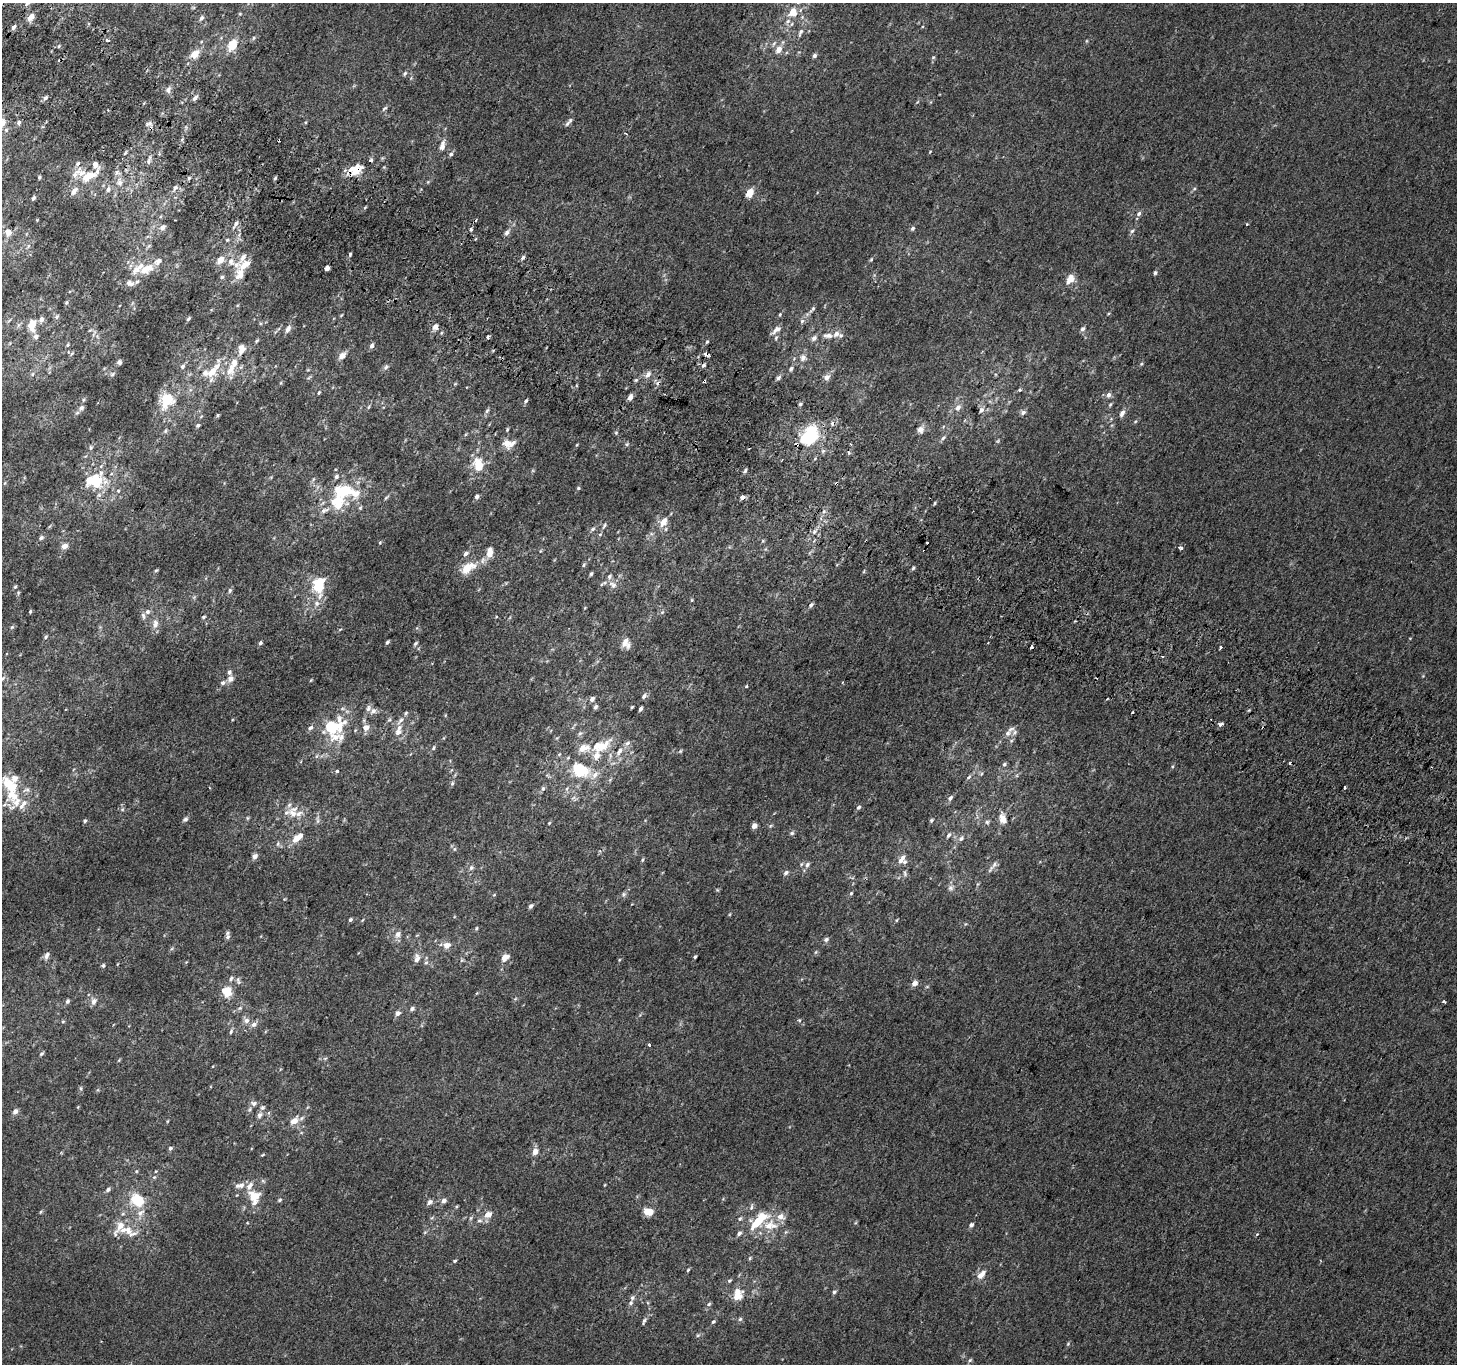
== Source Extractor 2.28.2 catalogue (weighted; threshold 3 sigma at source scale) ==
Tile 11 of 4 x 4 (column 3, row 3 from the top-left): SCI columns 2938-4392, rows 1662-3023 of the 5868 x 5981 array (HDU 1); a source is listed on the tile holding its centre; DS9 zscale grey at full resolution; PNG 1459 x 1366 px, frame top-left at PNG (2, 3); no overlay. Shown black and unused: <1% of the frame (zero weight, under 2 of 3 exposures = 2% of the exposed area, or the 3 px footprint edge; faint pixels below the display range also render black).
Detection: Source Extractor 2.28.2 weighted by HDU 2 'WHT'; one run over the whole footprint, this tile lists its part. Background 0.00199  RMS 0.0054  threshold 0.0244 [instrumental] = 3 sigma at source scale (4.5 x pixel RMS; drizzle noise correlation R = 1.50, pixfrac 1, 0.0396/0.0396 arcsec/px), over >= 5 px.
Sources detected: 419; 4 inside a brighter object's white glare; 14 cosmic-ray / hot-pixel residue — not listed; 55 inside a brighter listed object's ellipse — not listed separately; the other 346 listed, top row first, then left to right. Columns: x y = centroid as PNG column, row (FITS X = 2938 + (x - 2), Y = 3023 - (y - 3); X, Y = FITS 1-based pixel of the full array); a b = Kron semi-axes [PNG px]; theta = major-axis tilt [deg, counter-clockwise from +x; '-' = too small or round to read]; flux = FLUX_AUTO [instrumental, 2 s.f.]
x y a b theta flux
27 3 7 5 6 1.3
793 12 12 11 - 6.9
240 14 5 4 - 0.53
30 17 8 5 48 4.4
201 18 7 5 62 1.5
14 27 6 4 47 1.4
800 32 14 6 68 2.3
254 38 6 5 - 0.93
107 40 3 3 - 3.8
232 45 13 9 59 9.5
59 46 5 4 - 0.61
778 49 11 8 60 4.4
194 54 8 6 41 7.4
814 55 5 5 - 1.5
933 57 5 5 - 0.72
405 73 7 5 48 1.1
168 90 9 7 84 2
46 98 6 5 - 1.4
195 98 7 5 44 1.9
384 108 10 4 44 1
3 123 11 7 84 3.8
19 123 6 5 - 1.6
149 124 11 5 10 1.7
567 124 10 5 55 1.5
626 134 4 2 - 0.71
442 146 11 6 77 3.7
930 151 4 3 - 0.38
451 154 6 5 - 1.4
149 160 15 4 74 1.8
371 160 4 4 - 1.9
78 163 7 5 46 1.4
95 165 13 7 -53 3.8
384 167 5 5 - 0.57
356 170 16 9 31 12
88 176 22 9 27 10
39 177 3 3 - 0.64
189 178 5 4 - 0.85
275 178 4 4 - 0.8
119 182 13 9 89 4.2
175 188 8 6 51 1.7
108 189 8 7 - 2.1
1194 189 6 3 19 0.66
74 191 12 7 49 2.7
749 193 11 8 59 4.8
33 198 4 3 - 0.98
365 207 6 3 45 0.57
1139 213 7 5 45 1.4
236 223 7 5 70 1.6
1247 224 3 3 - 0.55
163 227 8 7 - 2.5
913 228 6 5 - 1.1
1132 231 6 5 - 1.1
8 232 8 7 - 3.4
507 232 9 6 56 1.8
227 240 5 4 - 0.65
28 246 6 4 71 0.74
149 246 7 5 31 0.92
350 254 5 4 - 0.93
523 258 6 4 52 1.2
871 259 5 4 - 0.64
220 260 7 6 - 5.5
158 261 12 8 33 3.6
138 268 26 10 38 8.6
327 268 4 3 - 16
1155 273 5 5 - 0.96
240 274 27 13 86 7.8
222 277 5 5 - 0.91
1070 279 15 9 56 4.8
137 282 7 5 48 1.2
66 302 5 4 - 0.64
812 309 13 4 51 1.5
341 315 5 3 - 0.49
780 315 6 4 70 0.71
56 317 7 5 38 0.88
188 319 5 4 - 1
802 321 6 5 - 1.2
32 326 16 11 76 5.6
435 327 7 6 - 2.8
288 329 11 6 60 2.3
1083 329 6 5 - 1.6
776 330 15 6 40 2.8
94 333 10 3 61 0.87
828 335 14 7 -4 3.3
488 337 4 3 - 1.7
776 338 8 5 64 1.1
814 338 7 6 - 1.9
257 341 6 4 46 0.74
707 342 5 4 - 0.73
67 345 5 4 - 0.68
372 345 7 5 65 1.5
241 349 14 9 80 4.4
493 351 5 3 - 0.53
707 354 6 4 -10 4
342 356 9 6 47 3.6
803 358 10 8 87 3
119 362 6 5 - 1.3
1141 364 5 4 - 0.64
182 366 7 6 - 1.5
386 367 7 6 - 1.3
231 369 20 12 76 8.3
791 369 8 6 52 1.5
212 372 14 10 54 8.1
33 374 6 4 88 0.71
112 374 7 6 - 1.2
648 374 9 6 48 2.6
827 377 9 7 46 2.5
778 378 6 5 - 1.4
704 381 3 3 - 1.9
281 383 5 3 - 0.49
455 384 6 3 19 0.52
1020 390 3 3 - 1.4
319 393 5 3 - 0.63
1108 395 6 6 - 2.2
630 397 6 4 70 2.9
167 399 16 13 64 18
526 401 6 5 - 1.1
800 404 5 5 - 0.88
1110 404 6 4 67 0.76
368 407 6 3 69 0.63
958 407 8 6 44 3
81 408 9 6 57 1.8
981 410 8 5 57 1.8
487 411 8 5 62 1.2
1023 412 7 6 - 1.5
1122 413 10 5 64 2.4
218 415 5 4 - 0.68
201 416 6 3 21 0.56
198 425 5 4 - 1
920 429 9 8 - 2.4
507 430 6 3 64 0.65
165 431 7 5 61 1
616 433 5 4 - 0.76
810 436 12 9 35 49
943 438 7 4 43 1.1
507 443 9 8 - 5.6
851 444 2 2 - 0.57
576 445 5 3 - 0.48
91 447 6 5 - 0.89
823 451 7 5 45 1
782 460 3 2 - 0.51
479 465 15 10 -72 11
745 471 7 3 55 0.82
336 477 7 6 - 1.4
313 479 6 4 70 0.78
96 481 13 10 8 28
5 483 5 3 - 0.47
578 488 4 4 - 0.65
118 491 6 5 - 0.84
340 491 16 11 -44 15
356 494 24 14 -27 9.8
477 496 5 5 - 1.3
742 497 4 3 - 4.9
386 498 7 4 45 0.73
935 503 5 3 - 0.55
338 505 11 8 -5 10
324 510 13 6 23 2.9
824 511 6 4 71 0.98
663 522 12 7 59 5.4
604 526 9 4 64 0.96
593 529 7 5 28 1.1
814 531 7 5 70 1.4
600 534 5 3 - 0.59
41 538 6 5 - 1.3
763 541 5 5 - 0.68
380 543 5 4 - 0.56
64 546 7 5 24 3.1
1181 548 4 3 - 2.7
489 552 13 7 85 5
466 554 6 5 - 1.7
584 565 6 4 46 0.85
467 568 14 8 30 12
913 568 6 4 46 0.75
156 570 6 4 29 0.61
591 574 5 4 - 0.91
602 584 6 4 41 0.8
613 585 13 8 -36 3.1
15 587 5 3 - 0.7
318 587 19 12 77 19
230 590 6 5 - 1.1
692 600 6 4 89 0.55
811 605 6 4 45 1.4
585 608 4 4 - 0.41
30 611 4 3 - 0.62
148 612 7 7 - 1.8
662 612 7 4 45 0.88
203 617 5 3 - 0.73
155 624 13 8 83 3.5
12 627 6 5 - 0.77
340 629 6 3 20 0.54
46 637 6 4 44 0.88
387 642 5 3 - 0.99
625 642 13 8 61 3.8
988 642 3 2 - 0.39
260 643 5 4 - 1.1
415 643 6 4 45 0.86
1221 648 3 3 - 2.2
2 678 8 6 41 1.3
230 679 8 7 - 2.6
311 680 5 3 - 0.45
223 683 7 6 - 1.5
746 686 3 3 - 1.6
644 696 6 5 - 1.6
592 699 6 5 - 2.2
595 707 6 5 - 1.4
632 707 4 2 - 0.58
640 709 4 3 - 1.4
373 711 7 6 - 2.4
389 720 6 4 18 0.68
400 720 14 6 52 2.9
1221 724 4 3 - 3.3
366 727 8 8 - 3.4
310 728 7 5 34 1.6
333 728 18 17 - 37
398 732 12 9 45 3.7
580 733 8 5 52 1.2
1008 733 9 8 - 2.3
600 746 32 12 28 13
433 748 7 4 72 0.9
619 751 14 7 62 3.8
680 751 5 5 - 0.65
1004 764 6 5 - 1
582 770 20 15 -48 15
336 771 3 3 - 1.7
968 777 7 4 31 0.99
452 783 6 5 - 0.9
1345 787 4 2 - 0.69
543 788 7 5 75 1.2
12 795 34 17 -59 19
950 798 7 5 50 1.4
858 807 6 5 - 1.2
122 809 6 5 - 0.99
293 813 17 11 -53 6.9
247 818 6 4 90 0.68
1002 818 13 9 -77 4.1
185 819 7 6 - 1.3
317 820 11 4 -85 1.4
931 820 6 4 43 0.79
85 821 5 4 - 1.1
987 822 6 5 - 1.1
549 823 5 3 - 0.52
754 826 5 4 - 2.7
792 833 6 5 - 0.99
949 835 8 5 56 1.4
961 838 9 6 50 1.7
296 839 10 8 45 4.1
278 844 7 5 70 1.1
454 849 6 4 90 0.75
255 856 7 6 - 2.1
902 859 13 7 56 3.4
642 860 6 4 73 0.68
994 864 14 5 58 2.1
807 865 9 6 59 1.8
471 868 7 6 - 1.5
786 873 7 5 34 1.4
905 873 9 5 -85 1.3
951 888 8 7 - 1.8
717 890 5 5 - 0.62
851 893 5 4 - 0.68
623 894 6 5 - 1
494 895 5 4 - 0.57
531 906 5 4 - 1.5
730 914 5 3 - 0.48
350 920 5 4 - 1
897 920 6 3 70 0.48
965 924 6 3 71 0.53
476 928 5 4 - 0.71
398 934 9 7 60 2.7
228 937 7 6 - 1.4
826 939 8 6 20 1.4
447 945 7 6 - 4
816 952 6 4 70 0.66
46 956 10 6 64 1.8
505 957 10 7 42 4.4
695 957 4 3 - 0.73
417 958 12 7 81 2.9
461 960 6 4 89 0.73
619 960 5 3 - 0.44
426 963 6 5 - 1.1
103 966 5 4 - 0.79
231 978 9 5 56 1.6
238 981 11 5 -79 1.4
914 983 6 5 - 3.3
226 991 10 9 - 10
477 993 5 3 - 0.42
67 1001 6 5 - 1.1
94 1001 8 6 74 2.6
1444 1002 4 3 - 1.7
240 1008 6 5 - 1
412 1009 6 5 - 1.5
397 1013 8 6 31 1.8
799 1020 5 5 - 0.71
246 1021 8 7 - 2.4
63 1022 5 3 - 0.6
254 1024 8 6 23 2.2
231 1032 7 4 64 0.99
649 1045 3 3 - 3
42 1054 6 4 39 0.86
119 1060 6 3 71 0.52
81 1088 6 4 -89 0.75
254 1103 10 7 -17 1.9
78 1107 4 3 - 0.44
15 1111 7 5 53 2
260 1115 8 6 55 1.9
294 1121 12 8 39 5.1
170 1148 5 5 - 0.94
535 1151 8 6 76 3.2
262 1155 5 3 - 0.56
136 1171 5 5 - 0.66
154 1177 5 4 - 0.66
263 1181 6 4 -18 0.79
240 1185 14 7 12 3.3
108 1190 6 5 - 1.6
254 1196 13 11 -28 9.2
138 1200 19 14 -41 15
280 1200 6 4 28 0.79
444 1201 7 5 30 2
430 1202 9 6 41 1.7
751 1207 11 4 78 1.2
40 1212 5 3 - 0.55
647 1212 8 6 -13 8
488 1214 9 6 28 4.3
781 1216 13 10 -20 4.2
432 1217 6 3 22 0.65
470 1218 6 4 88 0.79
740 1219 6 5 - 0.99
479 1220 8 6 2 1.5
759 1221 30 11 46 18
971 1225 5 5 - 1.6
128 1230 32 13 -32 11
425 1232 6 4 19 0.62
1257 1234 3 3 - 0.72
750 1258 5 4 - 0.63
455 1261 4 3 - 0.71
688 1270 5 4 - 0.61
981 1275 14 7 47 4.5
729 1280 6 4 33 0.72
834 1292 6 4 29 0.94
737 1293 14 12 -49 7.5
632 1298 7 5 58 1.4
709 1304 6 5 - 0.85
740 1319 6 5 - 0.96
644 1321 10 5 70 1.4
713 1322 5 4 - 0.87
698 1335 6 4 42 0.77
1068 1344 6 5 - 0.71
970 1360 6 5 - 0.93
Overlapping masked pixels (flux is a lower limit): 3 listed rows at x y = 356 170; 707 354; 704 381
Isophote crosses this tile's border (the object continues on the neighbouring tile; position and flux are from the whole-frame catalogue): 3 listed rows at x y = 27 3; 3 123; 2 678